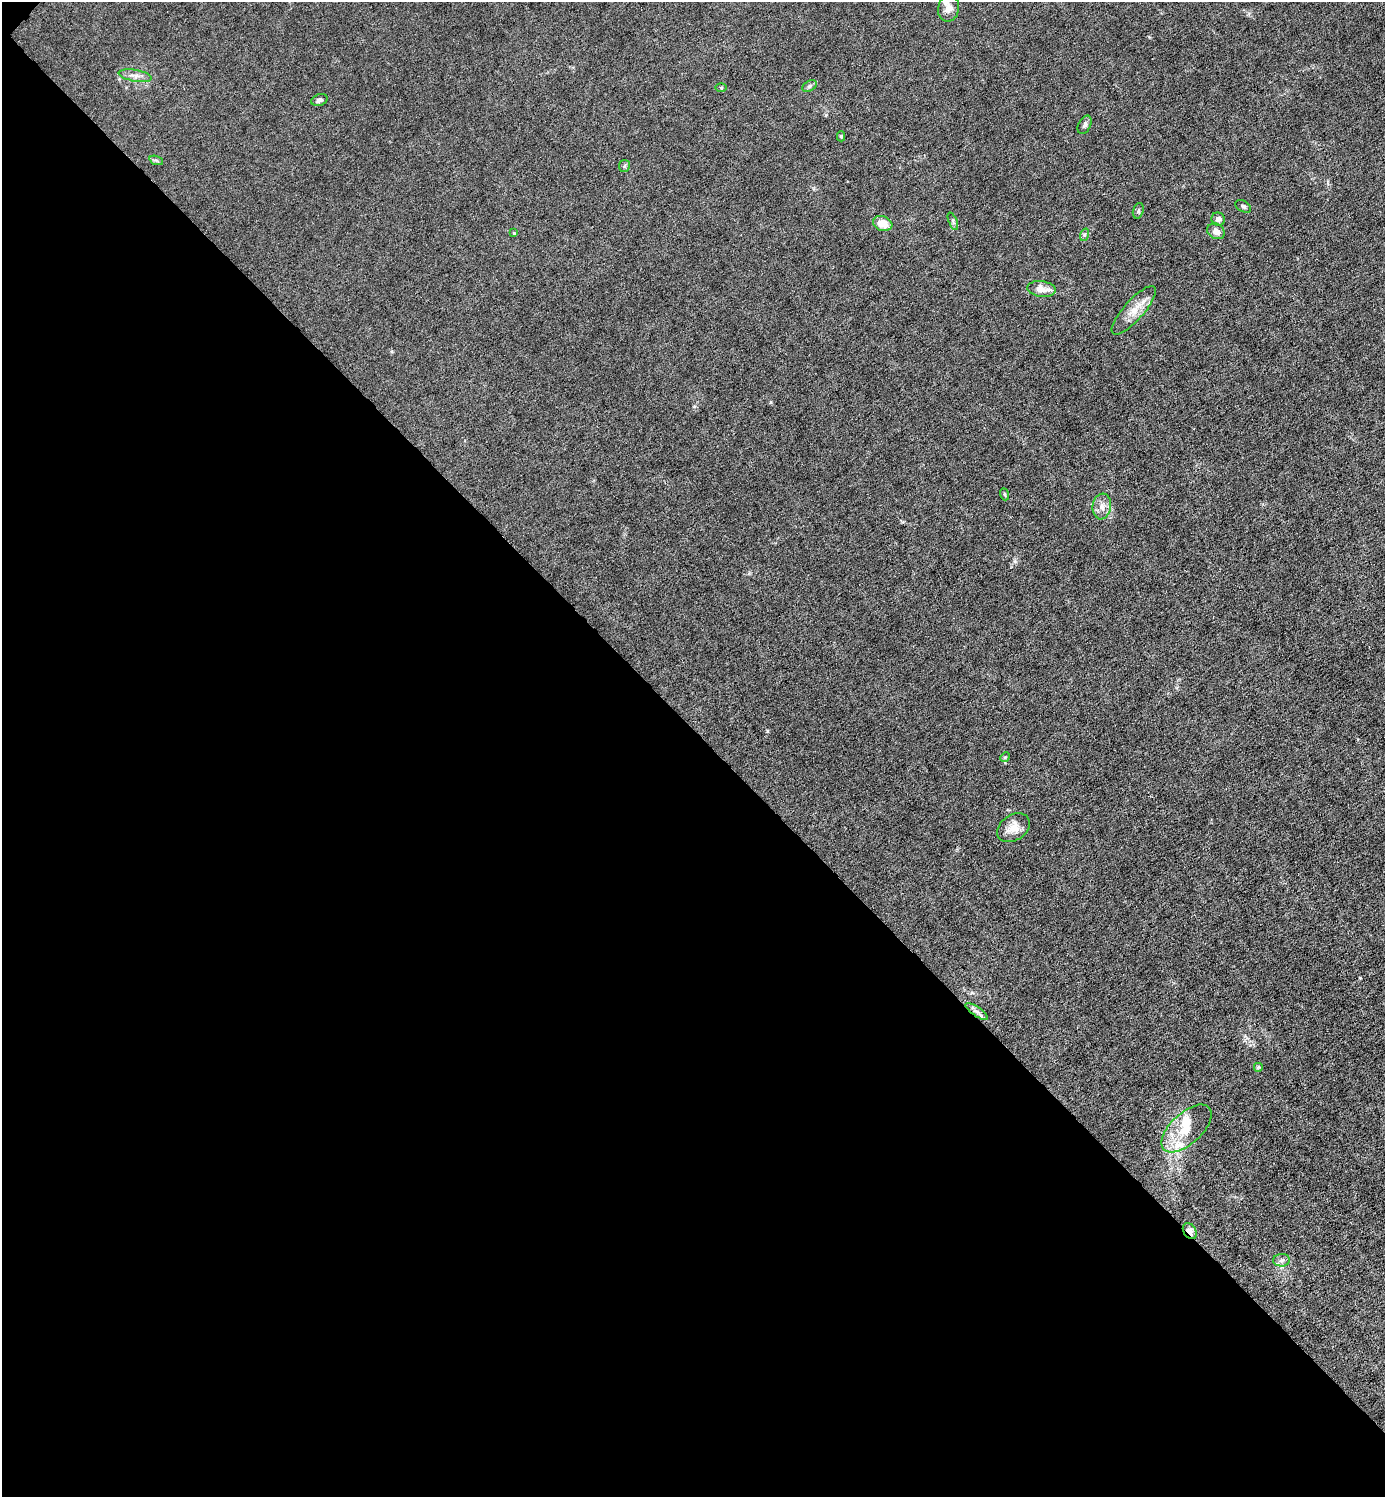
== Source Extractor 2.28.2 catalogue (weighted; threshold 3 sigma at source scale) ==
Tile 9 of 4 x 4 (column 1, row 3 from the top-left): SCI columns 153-1535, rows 1496-2990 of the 5980 x 5980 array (HDU 1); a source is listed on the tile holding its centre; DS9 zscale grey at full resolution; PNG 1387 x 1499 px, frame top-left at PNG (2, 2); each listed source drawn as its Kron ellipse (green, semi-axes under 4 px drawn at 4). Shown black and unused: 51% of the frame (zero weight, under 6 of 12 exposures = <1% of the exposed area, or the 3 px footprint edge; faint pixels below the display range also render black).
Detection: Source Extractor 2.28.2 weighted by HDU 2 'WHT'; one run over the whole footprint, this tile lists its part. Background 0.0145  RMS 0.0031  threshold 0.0127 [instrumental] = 3 sigma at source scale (4.09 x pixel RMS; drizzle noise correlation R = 1.36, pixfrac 0.8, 0.05/0.05 arcsec/px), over >= 5 px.
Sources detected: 30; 1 inside a brighter object's white glare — neither listed nor drawn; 1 inside a brighter listed object's ellipse — not listed separately; the other 28 listed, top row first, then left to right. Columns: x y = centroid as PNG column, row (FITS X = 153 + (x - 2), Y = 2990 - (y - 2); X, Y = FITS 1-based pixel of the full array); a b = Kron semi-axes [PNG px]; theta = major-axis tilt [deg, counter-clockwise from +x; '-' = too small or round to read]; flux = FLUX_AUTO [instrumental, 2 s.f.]
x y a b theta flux
948 8 13 10 78 2
135 76 16 6 -10 1.7
809 86 8 5 28 0.66
721 88 6 4 -1 0.32
319 100 8 5 21 0.9
1085 125 10 6 63 0.84
841 136 5 4 - 0.42
156 160 7 4 -19 0.58
624 166 6 5 - 0.49
1243 206 8 5 -30 0.74
1138 211 8 5 73 0.55
1218 219 7 6 - 1.2
953 221 9 3 -69 0.59
883 223 10 7 -19 4.5
1216 231 9 7 -30 2.1
514 233 4 3 - 0.24
1084 235 6 4 72 0.55
1041 289 14 8 -7 3.6
1134 310 31 10 49 4.7
1004 494 6 4 -70 0.38
1102 506 13 9 82 2.3
1005 757 5 4 - 0.34
1013 828 18 12 34 3.5
977 1011 13 4 -34 1.2
1258 1067 5 5 - 0.39
1186 1128 31 15 43 8
1190 1231 8 6 -57 2.4
1282 1260 8 6 1 0.98
Overlapping masked pixels (flux is a lower limit): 2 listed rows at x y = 977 1011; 1190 1231
Unlisted compact peaks at least as high as the median listed source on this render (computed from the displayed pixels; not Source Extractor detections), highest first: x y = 767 731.